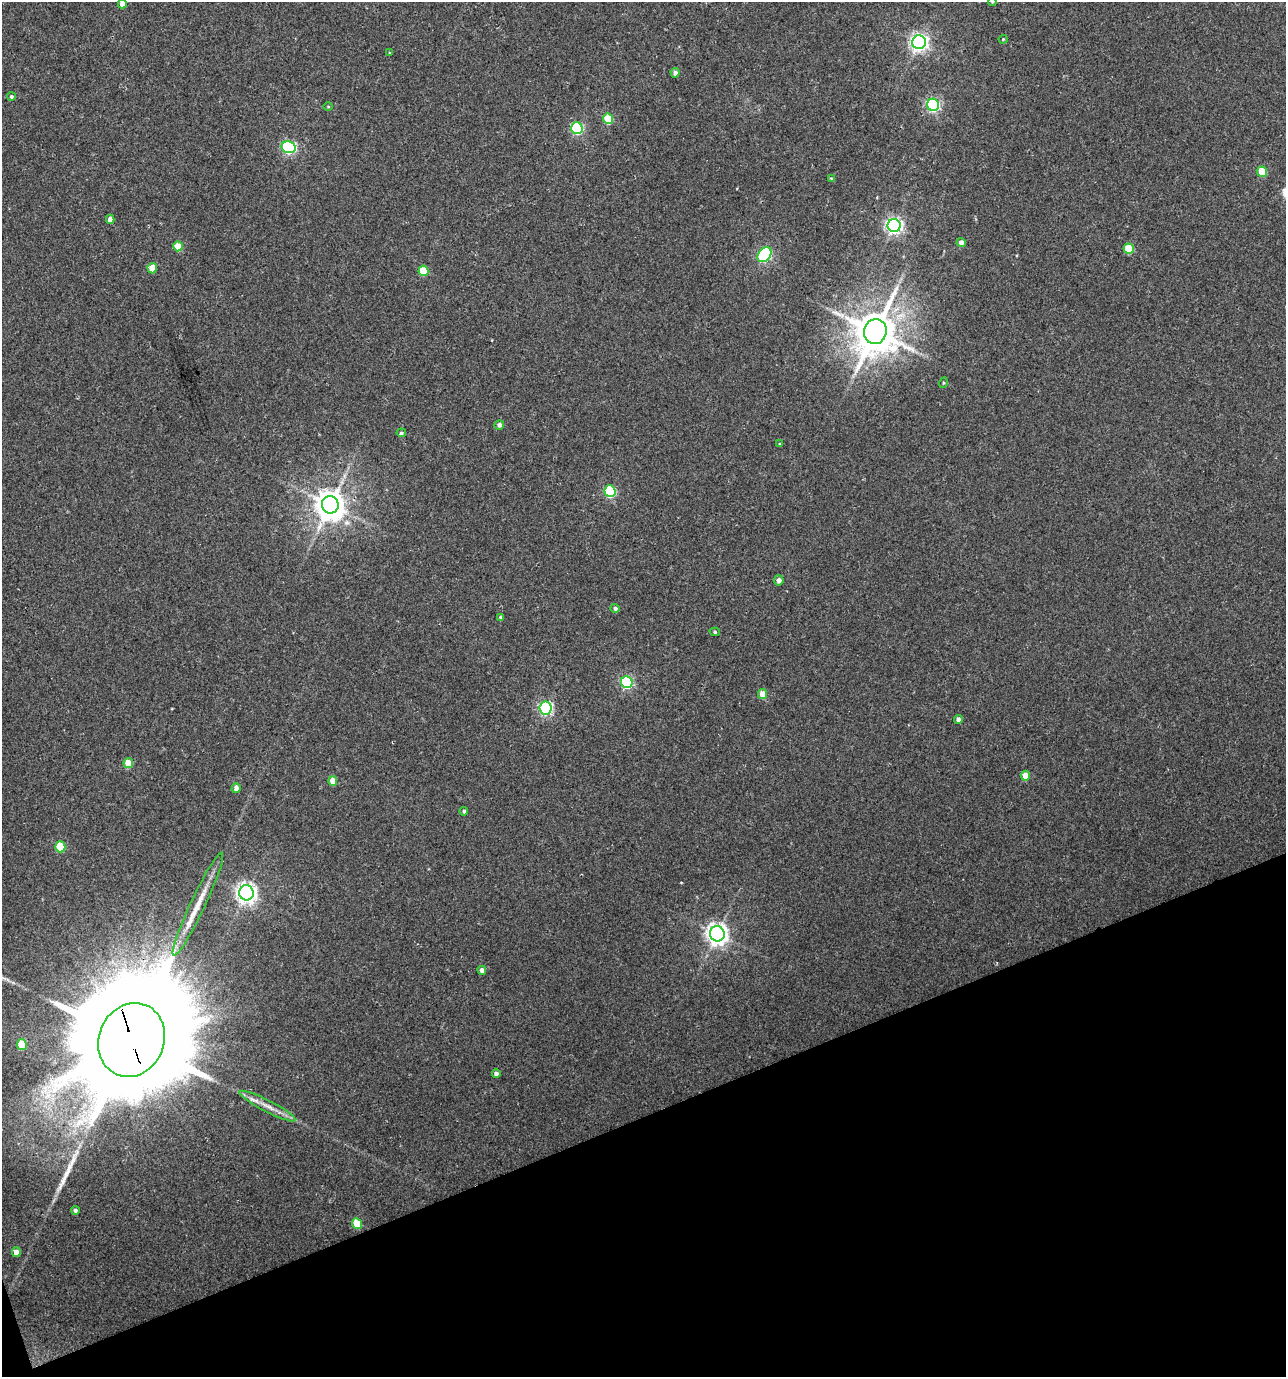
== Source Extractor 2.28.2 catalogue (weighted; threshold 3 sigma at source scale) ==
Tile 14 of 4 x 4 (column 2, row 4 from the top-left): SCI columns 1417-2700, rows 3-1377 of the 5346 x 5507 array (HDU 1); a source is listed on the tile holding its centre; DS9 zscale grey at full resolution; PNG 1288 x 1379 px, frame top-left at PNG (2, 2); each listed source drawn as its Kron ellipse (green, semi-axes under 4 px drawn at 4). Shown black and unused: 19% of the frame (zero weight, under 3 of 4 exposures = <1% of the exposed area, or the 3 px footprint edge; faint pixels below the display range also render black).
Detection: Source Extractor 2.28.2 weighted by HDU 2 'WHT'; one run over the whole footprint, this tile lists its part. Background 0.0212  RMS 0.0066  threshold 0.0299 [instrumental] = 3 sigma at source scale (4.5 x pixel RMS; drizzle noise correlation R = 1.50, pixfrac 1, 0.0396/0.0396 arcsec/px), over >= 5 px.
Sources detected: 55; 1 long thin detection or spike segment (spike, bleed or trail) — neither listed nor drawn; the other 54 listed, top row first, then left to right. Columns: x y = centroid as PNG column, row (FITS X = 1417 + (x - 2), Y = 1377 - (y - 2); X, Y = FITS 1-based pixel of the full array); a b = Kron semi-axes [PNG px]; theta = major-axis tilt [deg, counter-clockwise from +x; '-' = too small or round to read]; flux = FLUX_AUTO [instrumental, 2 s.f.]
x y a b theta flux
992 2 4 3 - 0.81
122 4 4 4 - 5.4
1003 39 4 4 - 0.64
919 42 7 6 - 280
389 53 4 3 - 0.52
675 73 5 4 - 2.6
11 96 4 4 - 1.2
933 105 6 6 - 120
328 107 4 3 - 0.53
608 119 5 5 - 25
577 128 6 5 - 72
289 147 7 6 - 100
1262 172 5 5 - 18
831 178 4 3 - 0.7
110 219 4 4 - 4
894 226 6 6 - 220
961 242 4 4 - 3.7
178 246 5 4 - 13
1129 249 5 5 - 20
764 255 8 6 52 99
152 268 5 4 - 9.7
423 271 5 5 - 21
875 332 13 11 74 2500
943 383 5 3 - 0.64
499 425 5 4 - 2.1
401 433 5 4 - 1.1
779 444 4 3 - 0.72
610 491 6 5 - 68
330 505 9 8 - 1100
779 580 5 5 - 2.9
615 608 4 4 - 1.7
500 617 4 4 - 1.2
715 632 5 4 - 1
627 682 6 5 - 84
763 694 5 4 - 9.1
545 708 6 6 - 110
958 719 4 4 - 2.8
128 763 5 5 - 12
1025 776 5 4 - 8.7
333 781 5 4 - 8.8
236 788 5 4 - 3.1
464 811 4 4 - 1.3
60 847 5 5 - 23
246 893 7 7 - 400
198 904 57 7 65 17
717 934 8 7 - 440
482 970 4 4 - 3.2
132 1040 38 32 67 26000
22 1044 5 5 - 19
496 1073 4 4 - 2.3
267 1106 31 6 -27 8
75 1210 4 4 - 1.6
357 1223 5 5 - 17
16 1252 5 4 - 5.3
Overlapping masked pixels (flux is a lower limit): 1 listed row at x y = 132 1040
Isophote crosses this tile's border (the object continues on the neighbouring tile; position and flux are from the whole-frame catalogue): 2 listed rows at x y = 992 2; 122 4